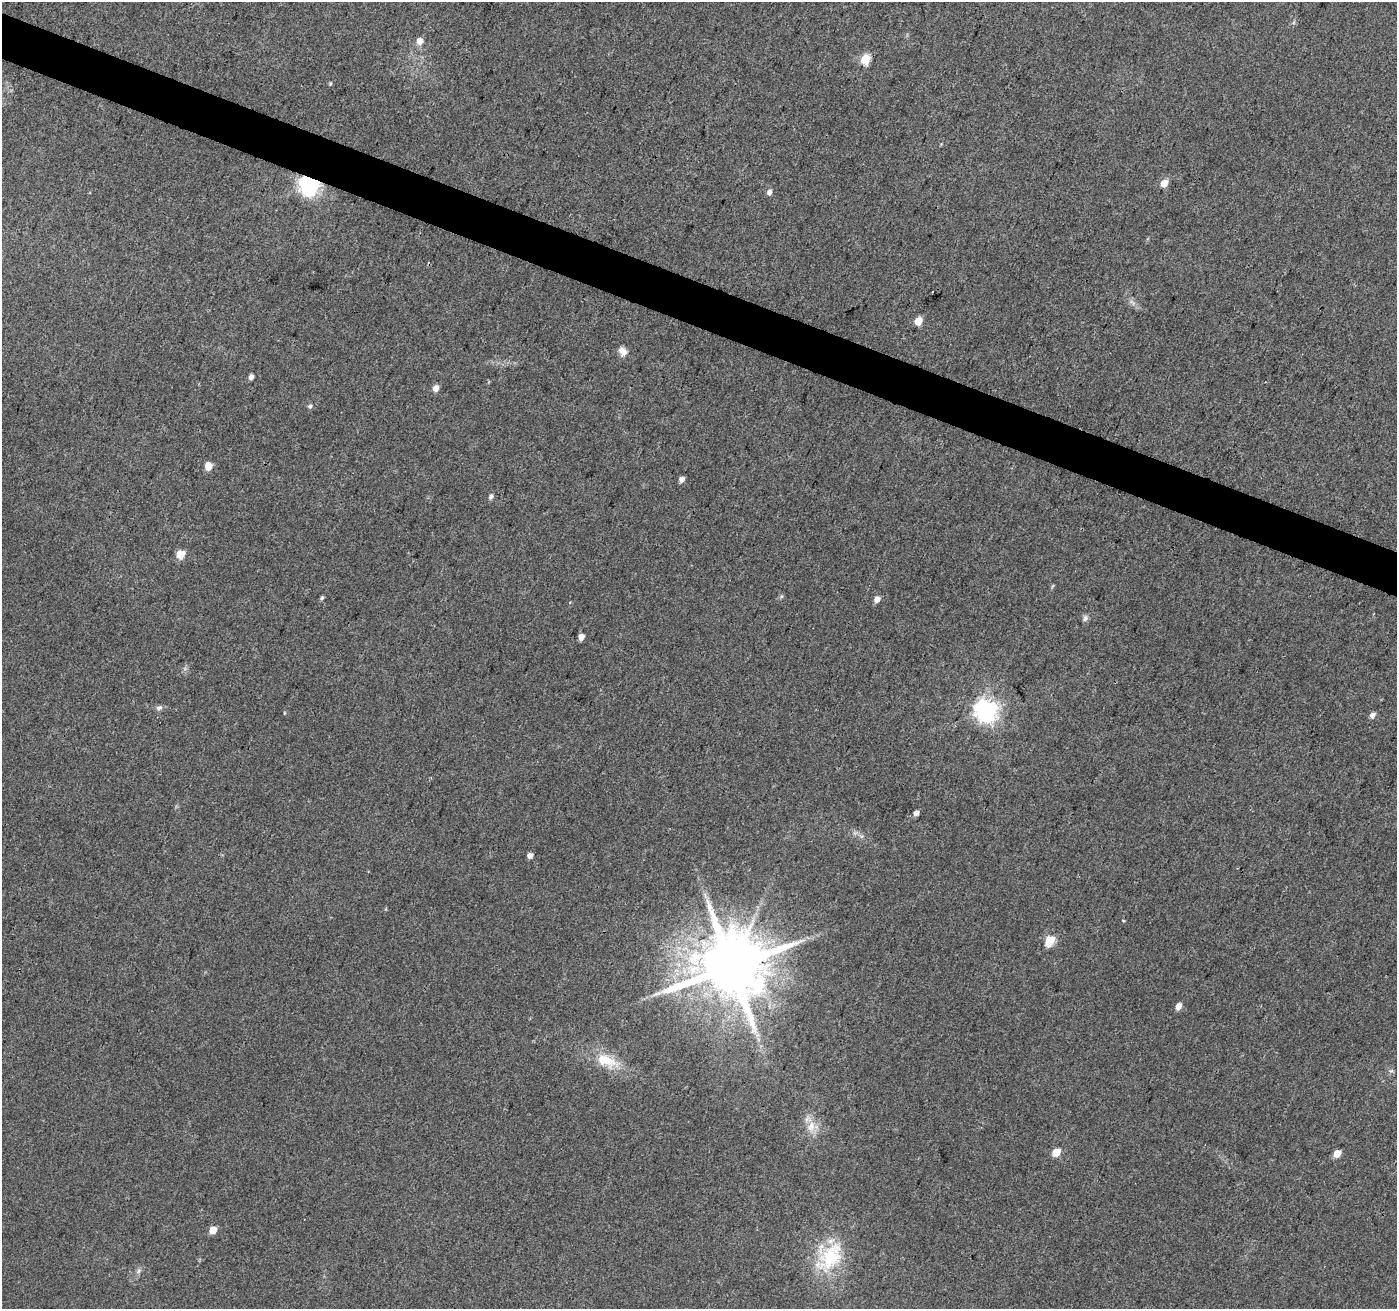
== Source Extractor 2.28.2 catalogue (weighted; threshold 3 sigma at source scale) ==
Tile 11 of 4 x 4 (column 3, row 3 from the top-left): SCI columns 2797-4191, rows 1583-2889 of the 5586 x 5714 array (HDU 1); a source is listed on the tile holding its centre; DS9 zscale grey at full resolution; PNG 1399 x 1311 px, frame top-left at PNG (2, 2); no overlay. Shown black and unused: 3% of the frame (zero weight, under 3 of 4 exposures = <1% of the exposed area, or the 3 px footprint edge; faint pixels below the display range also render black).
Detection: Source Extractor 2.28.2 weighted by HDU 2 'WHT'; one run over the whole footprint, this tile lists its part. Background 0.0372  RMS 0.004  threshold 0.0182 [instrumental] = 3 sigma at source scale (4.5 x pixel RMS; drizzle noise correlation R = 1.50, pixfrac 1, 0.0396/0.0396 arcsec/px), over >= 5 px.
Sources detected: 36; all 36 listed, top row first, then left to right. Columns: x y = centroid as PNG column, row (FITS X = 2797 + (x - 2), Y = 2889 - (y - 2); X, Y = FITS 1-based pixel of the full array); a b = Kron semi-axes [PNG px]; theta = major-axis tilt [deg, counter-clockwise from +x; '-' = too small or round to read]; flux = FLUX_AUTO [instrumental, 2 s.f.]
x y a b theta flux
420 41 6 5 - 4
865 59 6 5 - 18
330 83 5 4 - 0.48
1164 183 5 5 - 6.9
309 185 7 7 - 220
769 192 5 5 - 2.1
918 321 5 5 - 9.8
622 351 12 8 -53 2.8
251 377 5 4 - 1.9
435 388 5 5 - 3.6
310 406 6 5 - 0.8
208 466 6 5 - 7.6
682 480 6 5 - 2.1
491 497 7 5 68 1.2
181 554 5 5 - 12
322 598 5 4 - 0.78
877 599 6 5 - 3
1085 618 8 7 - 1.4
581 637 5 4 - 3.6
159 708 10 6 12 1.2
986 711 8 8 - 300
284 713 5 3 - 0.33
1372 715 6 5 - 2.3
916 813 5 4 - 2
530 856 5 4 - 2
1123 921 4 2 - 0.39
1050 941 6 5 - 21
731 967 19 18 - 4100
1178 1006 6 4 58 3.7
606 1061 31 16 -21 12
811 1127 17 12 74 5.4
1056 1152 5 5 - 10
1337 1153 5 5 - 7.3
213 1230 5 5 - 7.6
830 1257 49 27 51 27
138 1271 8 5 59 1.1
Overlapping masked pixels (flux is a lower limit): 1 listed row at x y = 309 185